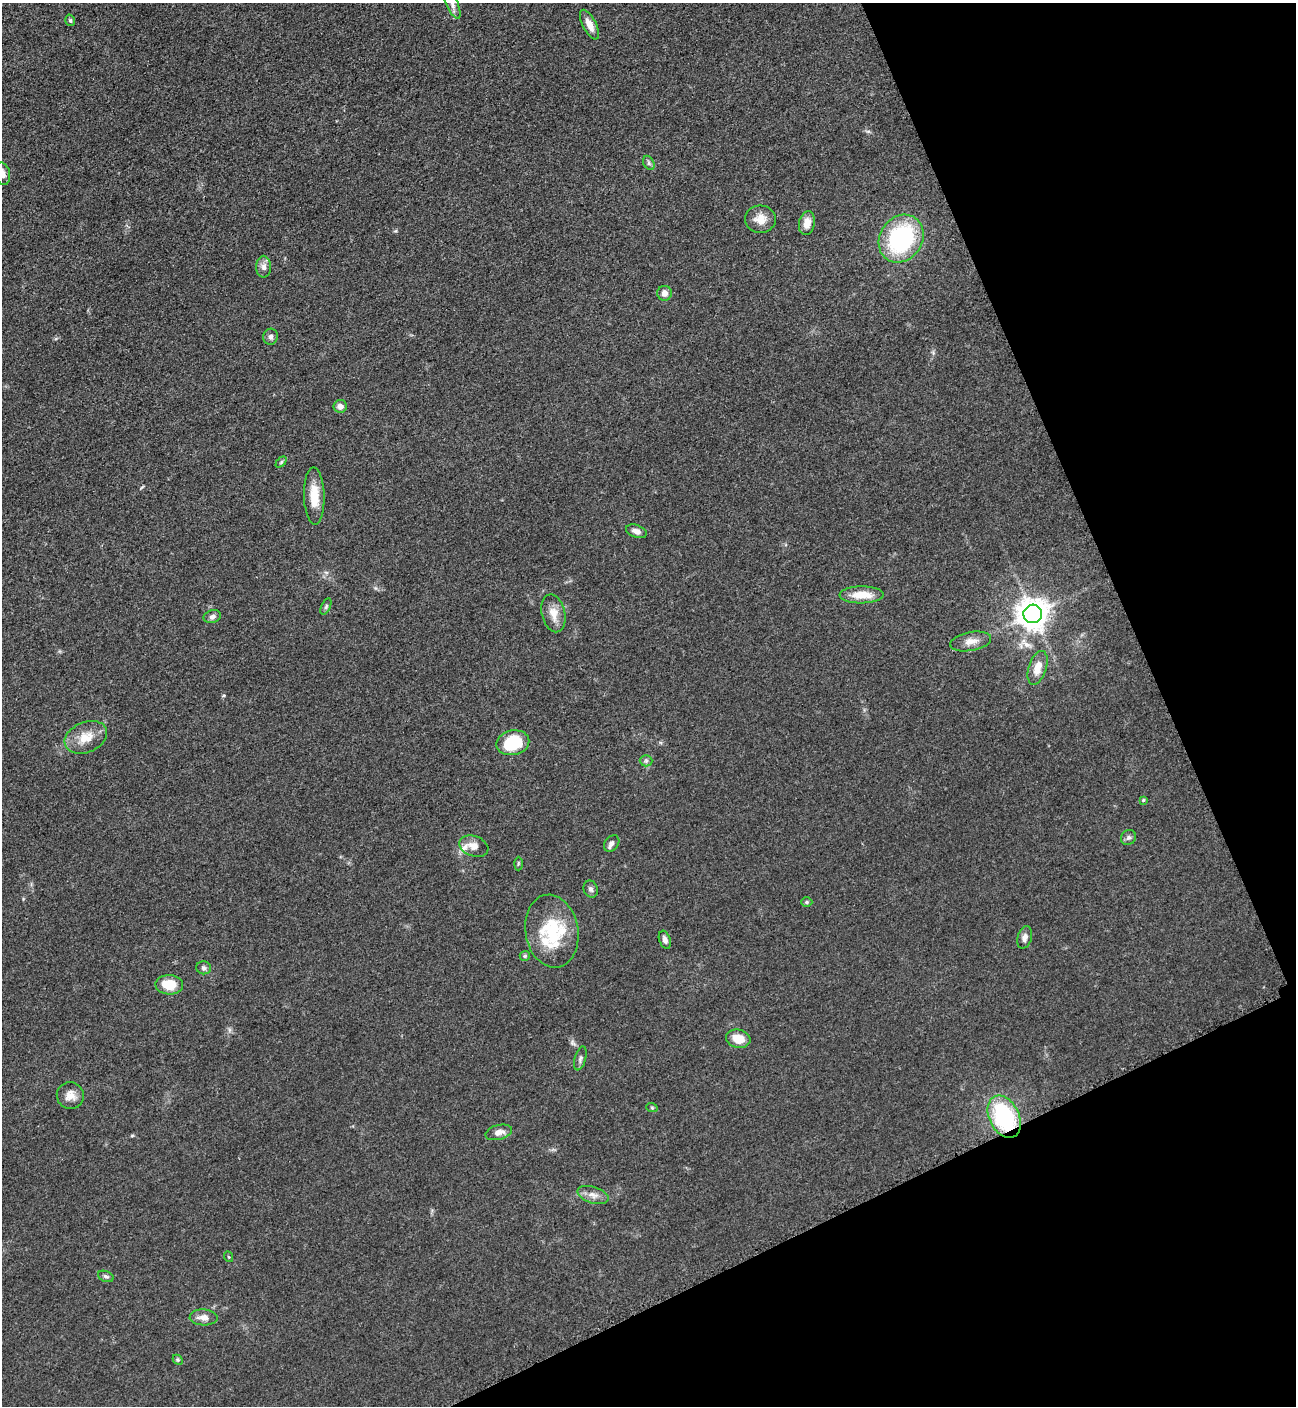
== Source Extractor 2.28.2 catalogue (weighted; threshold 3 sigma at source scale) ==
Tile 12 of 4 x 4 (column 4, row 3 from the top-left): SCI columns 4182-5475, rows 1470-2873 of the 5664 x 5700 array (HDU 1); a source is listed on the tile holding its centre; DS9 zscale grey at full resolution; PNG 1298 x 1408 px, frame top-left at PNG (2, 3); each listed source drawn as its Kron ellipse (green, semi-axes under 4 px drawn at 4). Shown black and unused: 22% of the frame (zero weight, under 3 of 5 exposures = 4% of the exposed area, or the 3 px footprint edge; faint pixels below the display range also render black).
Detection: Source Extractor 2.28.2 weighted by HDU 2 'WHT'; one run over the whole footprint, this tile lists its part. Background 0.0508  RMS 0.006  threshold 0.027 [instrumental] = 3 sigma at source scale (4.5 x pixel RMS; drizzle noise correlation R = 1.50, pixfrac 1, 0.05/0.05 arcsec/px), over >= 5 px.
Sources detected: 52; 3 inside a brighter listed object's ellipse — not listed separately; the other 49 listed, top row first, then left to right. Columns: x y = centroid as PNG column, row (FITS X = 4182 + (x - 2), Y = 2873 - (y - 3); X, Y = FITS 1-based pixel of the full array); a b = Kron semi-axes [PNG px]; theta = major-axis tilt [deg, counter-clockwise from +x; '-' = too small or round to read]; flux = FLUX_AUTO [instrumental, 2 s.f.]
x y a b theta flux
452 4 15 5 -65 2.9
70 20 6 4 -74 0.96
589 25 16 6 -63 5.6
649 163 7 5 -62 1.3
2 174 11 7 -78 4.4
760 219 15 13 -4 6.8
807 223 12 8 79 5.9
901 239 25 21 55 68
264 267 11 7 -90 3
664 293 7 7 - 3.1
271 337 8 7 - 1.9
340 406 6 6 - 2.9
281 462 6 4 46 0.81
314 496 28 10 -88 11
636 531 11 6 -20 2.8
862 595 22 8 0 11
326 607 8 4 64 1.1
553 613 19 11 -77 7.4
1033 614 9 9 - 880
212 617 9 6 14 2.1
971 641 21 9 10 5.7
1038 668 17 9 72 7.3
86 737 22 15 23 11
513 743 16 12 13 26
646 761 6 6 - 1.3
1143 800 3 3 - 0.69
1128 838 8 7 - 1.7
612 843 9 6 50 2.5
474 846 15 10 -19 4.9
518 864 7 3 89 0.69
591 889 8 7 - 1.8
807 902 5 5 - 0.92
552 931 37 26 -80 36
1025 937 11 7 74 2.8
665 940 9 5 -71 2.7
525 956 5 5 - 1.1
204 968 7 6 - 1.6
169 985 14 9 -2 13
738 1039 12 9 -13 8.6
580 1058 12 5 75 1.7
70 1096 13 13 - 5.2
652 1108 6 3 -19 0.66
1004 1117 22 15 -64 56
499 1132 13 7 14 4.3
593 1195 16 8 -18 4.2
229 1257 5 3 - 0.6
106 1276 8 5 -21 1.3
204 1317 14 8 -1 4.7
178 1360 6 4 -45 0.8
Overlapping masked pixels (flux is a lower limit): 1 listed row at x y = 1004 1117
Isophote crosses this tile's border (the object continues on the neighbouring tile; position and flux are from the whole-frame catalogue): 2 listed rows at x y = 452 4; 2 174